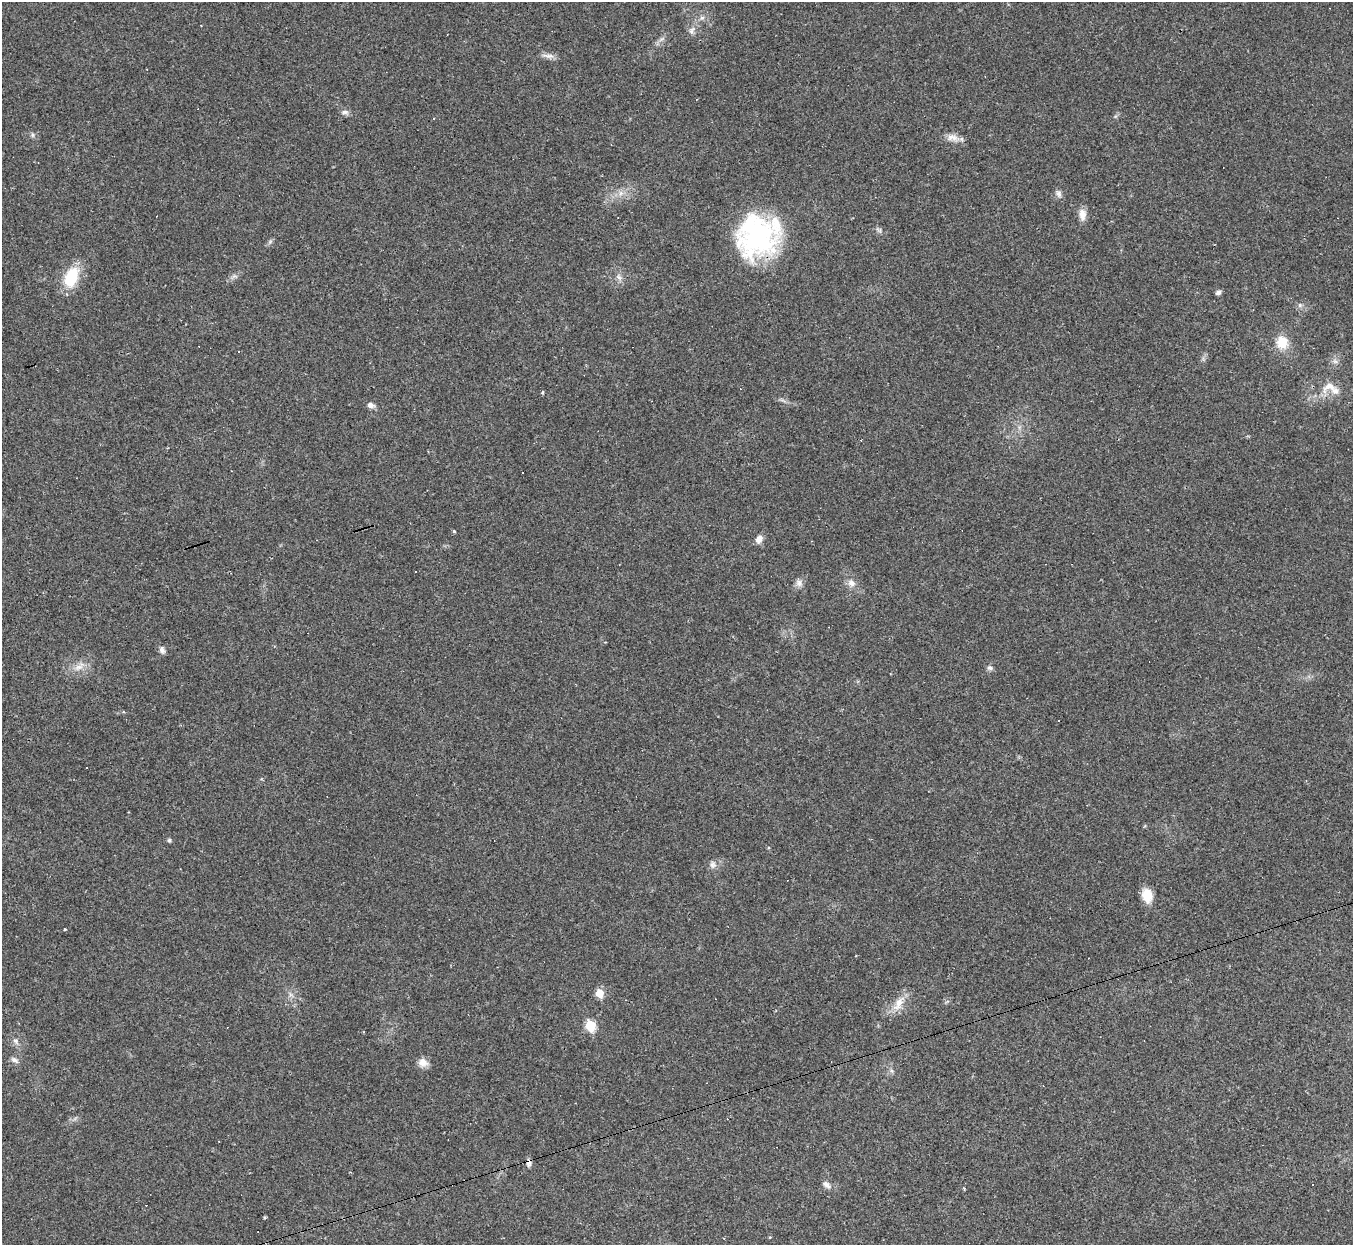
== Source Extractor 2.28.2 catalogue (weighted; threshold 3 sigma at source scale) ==
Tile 7 of 4 x 4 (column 3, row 2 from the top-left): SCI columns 2705-4055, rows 2759-4001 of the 5407 x 5390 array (HDU 1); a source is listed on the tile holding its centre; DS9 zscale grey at full resolution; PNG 1355 x 1247 px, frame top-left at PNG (2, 2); no overlay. Shown black and unused: <1% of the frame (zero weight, under 2 of 3 exposures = <1% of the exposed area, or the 3 px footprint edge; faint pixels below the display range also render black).
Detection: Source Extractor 2.28.2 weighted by HDU 2 'WHT'; one run over the whole footprint, this tile lists its part. Background 0.0571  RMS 0.0059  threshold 0.0264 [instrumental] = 3 sigma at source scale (4.5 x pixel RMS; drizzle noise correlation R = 1.50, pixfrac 1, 0.05/0.05 arcsec/px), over >= 5 px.
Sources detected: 57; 14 cosmic-ray / hot-pixel residue — not listed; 2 inside a brighter listed object's ellipse — not listed separately; the other 41 listed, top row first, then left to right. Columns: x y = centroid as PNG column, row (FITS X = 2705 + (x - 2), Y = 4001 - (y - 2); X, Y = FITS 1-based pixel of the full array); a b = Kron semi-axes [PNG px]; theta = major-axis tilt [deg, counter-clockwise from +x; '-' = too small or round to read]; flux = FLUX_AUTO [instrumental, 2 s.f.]
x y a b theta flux
702 18 6 6 - 1.5
691 30 12 6 58 2.6
548 56 18 5 -7 3
345 112 9 6 0 1.9
32 135 7 4 -89 0.97
952 137 17 9 -1 4.7
621 193 7 6 - 2.2
1059 194 10 7 -55 2.1
1082 214 14 8 -88 4.6
756 236 47 43 -79 92
71 277 24 15 67 21
619 277 9 3 -45 1.3
1218 292 7 5 35 1.7
1300 305 6 6 - 1.3
1282 342 14 13 - 11
239 352 3 2 - 0.55
1335 361 7 4 -19 1.3
1329 386 24 13 29 9.2
371 405 9 7 -12 2.5
523 473 2 2 - 0.55
454 531 4 4 - 0.82
759 539 10 7 59 3.8
799 583 10 9 - 2.8
852 583 12 8 -30 3.4
162 650 10 6 -59 2
79 667 17 8 34 5.1
990 668 8 6 -22 1.6
169 840 5 4 - 1.1
713 865 10 9 - 2.6
1147 895 15 10 -78 10
65 929 3 3 - 0.63
856 956 3 2 - 0.54
599 993 6 5 - 12
898 1004 24 10 59 8
590 1025 6 6 - 29
15 1040 7 6 - 1.8
15 1060 11 6 -27 2.2
423 1062 13 10 -29 4.2
529 1164 8 7 - 2
1312 1184 3 2 - 0.51
827 1185 13 7 -37 2.8